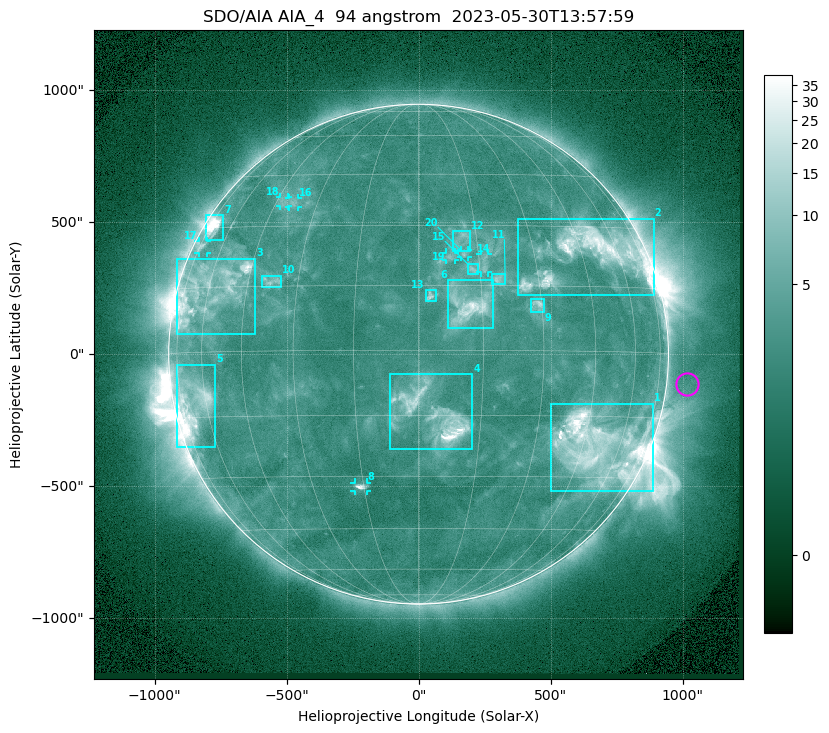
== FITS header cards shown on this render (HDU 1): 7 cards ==
TELESCOP= 'SDO/AIA '           / For AIA: SDO/AIA
INSTRUME= 'AIA_4   '           / For AIA: AIA_ATA1, AIA_ATA2, AIA_ATA3 or AIA_AT
WAVELNTH=                   94 / [angstrom] Wavelength
WAVEUNIT= 'angstrom'           / Wavelength unit: angstrom
DATE-OBS= '2023-05-30T13:57:59.122' / [ISO] Date when observation started; ISO 8
CTYPE1  = 'HPLN-TAN'           / CTYPE1: HPLN
CTYPE2  = 'HPLT-TAN'           / CTYPE2: HPLT

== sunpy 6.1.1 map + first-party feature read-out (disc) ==
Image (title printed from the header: SDO/AIA AIA_4  94 angstrom  2023-05-30T13:57:59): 1024 x 1024 px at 2.4 arcsec/px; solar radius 947 arcsec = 394 px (full disc in frame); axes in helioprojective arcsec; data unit not stated in the header (colour bar unlabelled)
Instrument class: DISC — disc imager (sunpy class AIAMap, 94 A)
Bright regions (active regions / flare kernels): reference = the median radial profile (limb darkening/brightening removed); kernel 9 px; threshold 5 sigma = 3.82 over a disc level ~2.56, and >= 1.15x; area >= 12 px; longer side >= 9 px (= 22 arcsec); searched inside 0.97 R_sun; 21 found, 20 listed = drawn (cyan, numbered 1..; 7 of them under ~33 arcsec drawn as corner ticks so the feature stays visible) (cap 20 boxes per figure: the strongest are kept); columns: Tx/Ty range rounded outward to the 5 arcsec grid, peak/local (2 s.f.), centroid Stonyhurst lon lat
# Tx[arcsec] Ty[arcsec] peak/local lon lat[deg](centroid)
1 500..890 -520..-185 16 +51 -22
2 375..890 220..515 9.7 +48 +23
3 -915..-620 75..365 7.7 -58 +14
4 -110..205 -360..-75 13 +4 -15
5 -920..-770 -350..-40 13 -66 -11
6 110..280 95..280 9.4 +12 +10
7 -810..-740 435..525 16 -69 +30
8 -245..-195 -520..-485 8.6 -16 -33
9 425..475 160..210 5.4 +29 +11
10 -595..-520 255..300 4 -38 +16
11 275..330 265..305 4.6 +19 +17
12 130..195 390..465 3.4 +11 +26
13 25..65 200..245 4.9 +3 +12
14 235..265 310..380 3.5 +16 +20
15 185..225 300..340 3.9 +13 +19
16 -490..-455 560..590 3.1 -38 +37
17 -835..-800 385..430 3.7 -72 +25
18 -525..-495 560..595 2.8 -42 +37
19 105..140 355..385 3.3 +8 +22
20 160..190 370..395 3.5 +11 +23
Off-limb structures (1.02-1.3 R_sun): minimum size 162 px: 2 found; the strongest spans PA ~225..305 deg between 1.02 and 1.3 R_sun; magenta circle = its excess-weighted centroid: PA ~265 deg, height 1.08 R_sun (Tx ~1015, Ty ~-115 arcsec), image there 1.5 x the reference